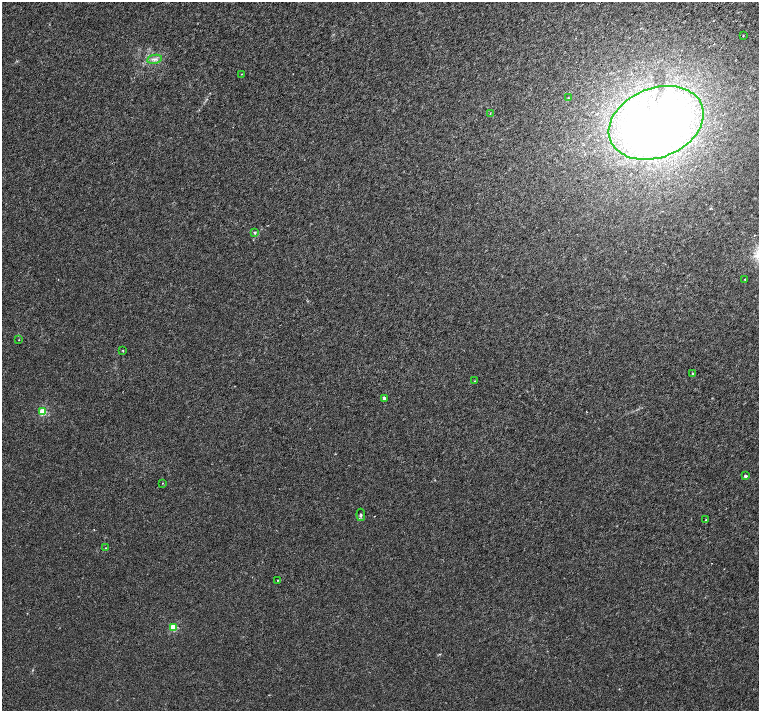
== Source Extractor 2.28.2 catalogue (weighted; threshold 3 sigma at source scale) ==
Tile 10 of 4 x 4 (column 2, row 3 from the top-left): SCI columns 1569-3082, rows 1697-3113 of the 6161 x 6161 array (HDU 1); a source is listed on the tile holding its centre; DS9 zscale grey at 2 x 2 block average (1 PNG px = mean of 2 x 2 image px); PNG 761 x 713 px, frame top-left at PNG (2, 2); each listed source drawn as its Kron ellipse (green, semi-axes under 4 px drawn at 4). Shown black and unused: <1% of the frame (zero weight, under 3 of 6 exposures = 3% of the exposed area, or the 3 px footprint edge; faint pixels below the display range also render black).
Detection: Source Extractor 2.28.2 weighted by HDU 2 'WHT'; one run over the whole footprint, this tile lists its part. Background 8.20e-04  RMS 0.0013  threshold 0.00539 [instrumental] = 3 sigma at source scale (4.09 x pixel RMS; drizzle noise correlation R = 1.36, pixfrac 0.8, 0.0396/0.0396 arcsec/px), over >= 5 px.
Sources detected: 22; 1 inside a brighter listed object's ellipse — not listed separately; the other 21 listed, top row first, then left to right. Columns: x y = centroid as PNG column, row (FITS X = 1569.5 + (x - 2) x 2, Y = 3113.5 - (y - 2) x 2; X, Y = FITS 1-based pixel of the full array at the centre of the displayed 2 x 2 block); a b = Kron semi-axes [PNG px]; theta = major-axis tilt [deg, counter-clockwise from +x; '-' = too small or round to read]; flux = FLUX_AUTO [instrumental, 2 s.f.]
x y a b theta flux
743 36 2 2 - 0.15
154 59 7 3 10 0.85
241 74 2 2 - 0.12
568 98 3 2 - 0.14
490 113 3 2 - 0.14
656 123 49 34 22 140
255 232 3 3 - 0.31
745 279 2 2 - 0.5
19 340 2 2 - 0.11
123 350 3 2 - 0.13
693 373 2 2 - 0.35
475 381 2 2 - 0.11
384 398 2 2 - 1.6
43 412 3 3 - 11
745 476 2 2 - 1.1
162 483 2 2 - 0.098
361 515 6 3 -84 0.42
706 519 2 2 - 0.11
106 548 2 2 - 0.12
278 580 2 2 - 0.16
174 627 3 3 - 11
Diffuse or blended objects may show on this block-average render without a row.